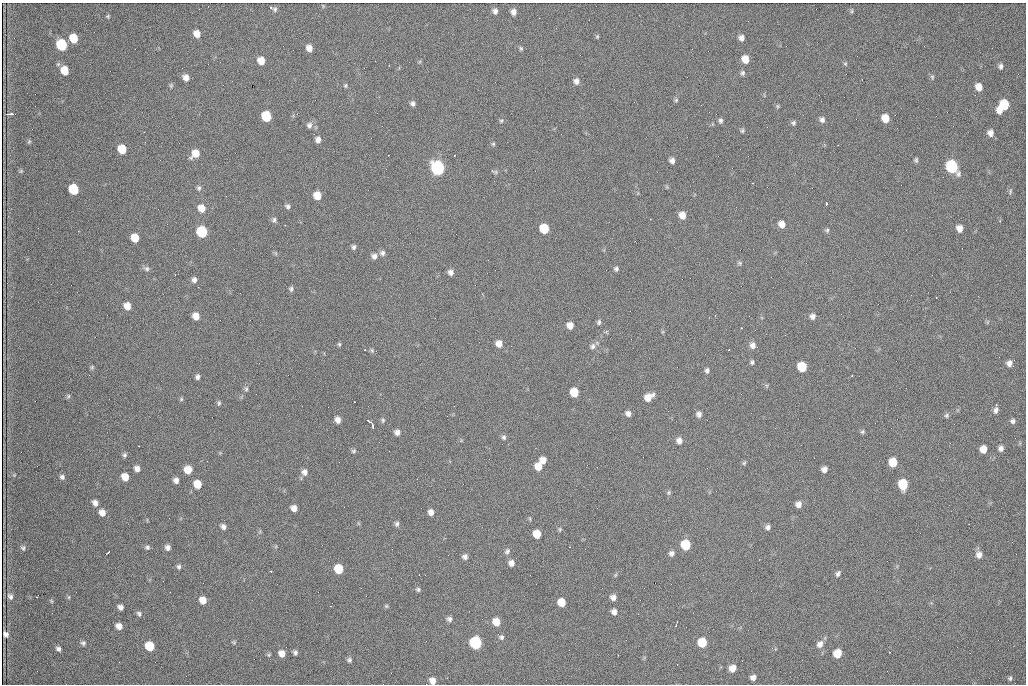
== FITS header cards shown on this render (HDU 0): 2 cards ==
NAXIS1  =                 1024 /fastest changing axis
NAXIS2  =                  682 /next to fastest changing axis

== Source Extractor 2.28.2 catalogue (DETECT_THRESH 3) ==
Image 1024 x 682 px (HDU 0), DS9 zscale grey, 1 PNG px = 1 image px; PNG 1028 x 686 px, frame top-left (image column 1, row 682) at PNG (2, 3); no overlay
Background 2260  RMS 32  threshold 96.1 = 3 sigma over >= 5 px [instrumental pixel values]
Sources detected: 208; all 208 listed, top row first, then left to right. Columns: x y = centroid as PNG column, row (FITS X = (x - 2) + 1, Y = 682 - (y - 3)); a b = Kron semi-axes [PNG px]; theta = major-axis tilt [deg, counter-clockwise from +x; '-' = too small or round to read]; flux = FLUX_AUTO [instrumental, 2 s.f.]
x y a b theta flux
323 6 5 3 - 1700
270 7 3 2 - 6800
275 9 6 5 - 4600
495 11 6 5 - 7400
852 11 7 3 82 2900
513 12 7 6 - 9500
108 16 5 4 - 2700
197 34 6 6 - 20000
597 36 6 4 69 2600
73 38 7 6 - 48000
741 38 6 6 - 9100
62 45 7 6 - 150000
309 48 6 6 - 16000
521 48 6 4 -87 3200
745 59 7 6 - 27000
261 61 7 6 - 25000
845 64 6 5 - 3100
1001 66 6 5 - 5900
64 70 7 6 - 40000
743 73 6 5 - 4700
932 77 7 5 -78 3500
186 78 6 5 - 13000
576 81 7 7 - 9800
171 85 6 5 - 3200
345 86 6 4 88 3200
979 87 7 6 - 21000
676 100 5 5 - 3200
821 101 2 2 - 990
413 104 6 6 - 6400
1004 105 8 7 - 78000
777 106 5 5 - 2700
1000 110 6 6 - 16000
11 114 5 3 - 6400
266 116 7 6 - 98000
885 118 7 6 - 32000
822 120 7 6 - 7300
501 121 5 5 - 3000
721 121 6 5 - 5200
793 123 6 5 - 4100
309 125 8 7 - 8400
742 131 6 4 74 3400
990 133 7 7 - 12000
318 140 7 6 - 9700
29 141 6 5 - 2900
493 144 5 4 - 2800
838 145 2 2 - 960
122 149 7 6 - 56000
195 153 8 7 - 30000
388 155 2 2 - 1000
916 160 6 4 -83 4000
672 161 6 5 - 9200
952 167 8 7 - 280000
438 168 8 7 - 530000
21 171 6 4 45 2700
492 171 5 5 - 3300
667 187 6 4 -71 2400
199 188 6 6 - 4700
74 189 7 6 - 100000
1010 191 7 3 82 3200
226 196 2 2 - 1100
317 196 7 6 - 33000
826 203 3 3 - 2800
287 206 7 6 - 5500
201 208 8 7 - 23000
682 215 7 6 - 18000
650 219 3 2 - 2000
274 220 7 6 - 5100
782 224 7 6 - 17000
959 228 7 6 - 14000
544 229 7 6 - 77000
827 230 6 6 - 3800
906 230 3 2 - 1500
202 232 7 6 - 160000
135 238 7 6 - 39000
354 247 6 5 - 5200
275 253 6 4 -71 2800
382 253 7 7 - 6900
374 256 7 7 - 9200
740 263 6 5 - 3600
147 269 8 7 - 6000
616 269 6 5 - 4800
451 272 6 6 - 9200
194 280 6 5 - 7800
291 289 6 6 - 4800
936 297 2 2 - 1100
127 306 7 6 - 23000
196 316 7 6 - 20000
813 316 6 6 - 8700
599 322 6 5 - 4300
570 325 6 6 - 17000
741 328 3 2 - 2900
606 332 5 5 - 2900
339 344 5 4 - 3000
499 344 7 6 - 17000
753 345 8 7 - 11000
593 346 8 7 - 7600
365 350 2 2 - 2100
372 350 7 5 -69 3800
729 350 2 2 - 1200
752 362 6 4 83 4000
1009 363 8 7 - 11000
1013 366 2 2 - 8700
92 367 6 5 - 3400
802 367 7 6 - 79000
707 370 6 5 - 5600
852 375 3 2 - 2700
197 377 5 4 - 6100
246 389 7 5 77 4500
574 392 7 6 - 54000
68 396 6 5 - 3300
648 397 9 6 34 25000
181 399 6 5 - 2800
219 403 7 5 75 3400
996 410 9 6 78 8100
628 414 6 6 - 8200
699 414 6 6 - 8200
946 415 6 6 - 4100
338 420 6 5 - 12000
383 420 6 5 - 3600
368 421 6 2 -35 5000
1013 421 7 6 - 5500
373 427 6 2 -82 4500
397 432 6 6 - 9300
862 432 6 5 - 3700
504 437 6 6 - 4800
679 440 7 7 - 11000
1001 448 6 5 - 8400
983 449 6 5 - 23000
353 451 6 5 - 3800
124 455 6 5 - 4400
543 460 6 6 - 16000
893 462 7 6 - 47000
744 463 6 4 46 3200
538 466 7 6 - 28000
137 469 6 5 - 11000
824 469 5 5 - 9900
188 470 6 6 - 29000
305 472 8 7 - 10000
14 475 4 4 - 2000
62 477 6 6 - 5900
125 477 6 6 - 28000
176 480 5 5 - 8500
197 484 7 6 - 35000
903 484 8 6 -88 89000
669 493 7 6 - 3700
95 503 7 5 -63 10000
798 504 7 6 - 11000
294 508 6 6 - 15000
102 512 8 6 -45 16000
431 512 6 5 - 10000
530 519 6 3 -72 2300
397 524 7 6 - 5500
223 527 6 6 - 7700
768 527 6 6 - 6900
560 529 6 4 -84 3000
537 534 6 6 - 39000
686 545 7 7 - 89000
147 547 6 5 - 4800
168 547 6 5 - 8500
569 547 2 2 - 1600
23 548 7 6 - 4600
392 549 2 2 - 1200
507 551 8 6 53 5700
108 553 5 2 - 3700
671 553 7 6 - 7800
979 555 8 7 - 13000
465 557 6 6 - 7400
511 563 7 6 - 11000
179 567 6 5 - 4800
339 569 7 6 - 66000
270 571 3 2 - 2600
838 574 8 5 62 5800
615 575 6 4 47 2600
418 589 6 5 - 4000
10 596 9 7 -60 8000
36 597 3 2 - 2900
69 597 5 3 - 2200
613 597 6 6 - 9500
203 600 7 6 - 23000
51 601 6 4 -60 2300
561 602 6 6 - 33000
386 606 5 4 - 2800
121 607 5 5 - 8600
614 612 6 6 - 9200
139 614 7 5 -57 5100
449 619 7 6 - 6900
496 622 7 7 - 31000
119 626 6 5 - 15000
6 634 5 5 - 7100
501 637 7 6 - 5200
234 642 6 5 - 2800
702 642 7 6 - 64000
83 643 6 6 - 5000
475 643 7 7 - 270000
820 644 9 7 59 13000
150 646 7 6 - 71000
58 649 6 5 - 6200
295 652 5 5 - 5500
889 652 3 2 - 2900
282 653 7 6 - 17000
837 653 7 6 - 45000
269 655 5 4 - 2800
618 655 3 2 - 1800
349 660 6 6 - 4700
732 668 7 6 - 17000
753 677 5 5 - 9000
1010 678 7 5 72 4400
432 681 7 6 - 15000
At the frame edge (FLAGS 8, measured only in part): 1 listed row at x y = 432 681